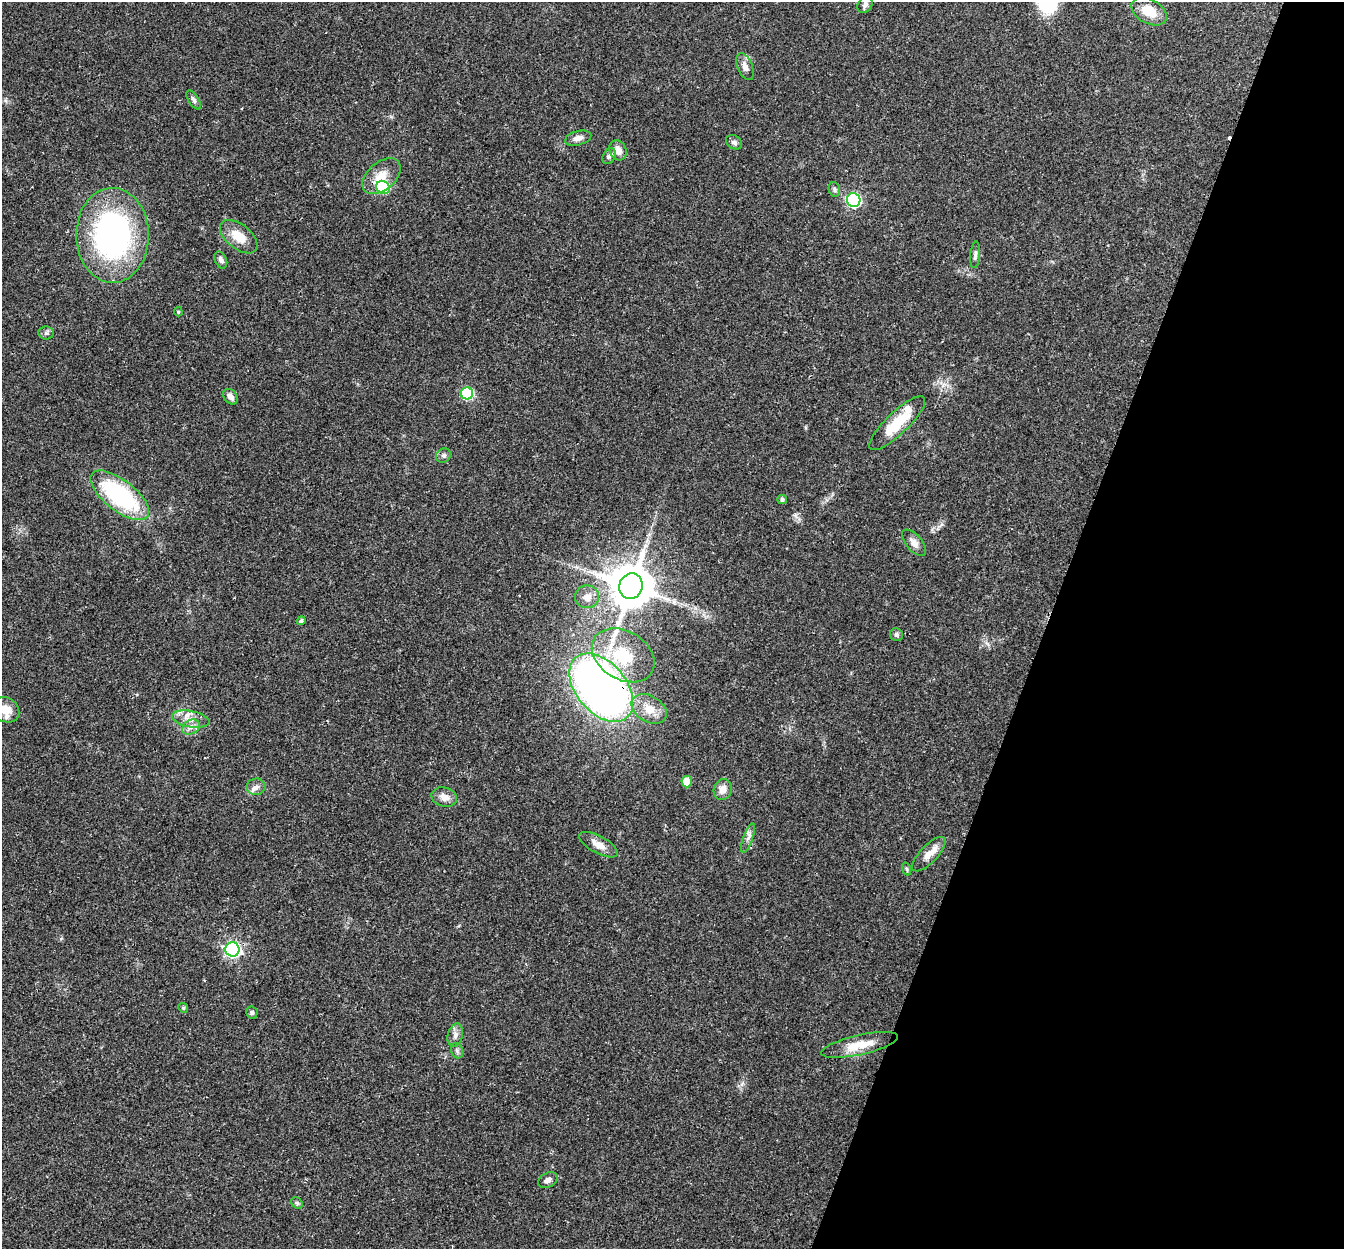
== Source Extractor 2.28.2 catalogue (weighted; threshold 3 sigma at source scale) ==
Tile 8 of 4 x 4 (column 4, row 2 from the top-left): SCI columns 4048-5389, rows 2684-3930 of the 5415 x 5496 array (HDU 1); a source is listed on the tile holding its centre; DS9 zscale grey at full resolution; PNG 1346 x 1251 px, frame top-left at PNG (2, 2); each listed source drawn as its Kron ellipse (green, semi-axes under 4 px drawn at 4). Shown black and unused: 22% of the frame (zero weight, under 2 of 3 exposures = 3% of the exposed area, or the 3 px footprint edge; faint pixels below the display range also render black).
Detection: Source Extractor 2.28.2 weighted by HDU 2 'WHT'; one run over the whole footprint, this tile lists its part. Background 0.0604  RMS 0.0078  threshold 0.0353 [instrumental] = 3 sigma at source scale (4.5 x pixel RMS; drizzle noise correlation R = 1.50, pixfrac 1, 0.05/0.05 arcsec/px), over >= 5 px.
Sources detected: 54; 1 cosmic-ray / hot-pixel residue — neither listed nor drawn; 2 inside a brighter listed object's ellipse — not listed separately; the other 51 listed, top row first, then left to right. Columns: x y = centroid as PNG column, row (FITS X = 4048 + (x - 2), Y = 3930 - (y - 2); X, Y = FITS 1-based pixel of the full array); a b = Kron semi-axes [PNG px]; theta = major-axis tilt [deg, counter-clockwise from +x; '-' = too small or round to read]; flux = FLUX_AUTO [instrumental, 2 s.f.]
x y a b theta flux
865 5 9 6 57 2.5
1149 11 19 12 -29 14
745 67 14 7 -67 4.7
194 100 11 5 -56 2
578 138 13 7 15 4.3
734 142 8 6 -33 2.4
618 150 10 8 -63 7
609 156 8 6 56 2.5
381 176 22 14 41 12
383 187 7 6 - 42
834 189 7 5 -76 1.8
854 200 7 6 - 130
112 235 47 36 -89 180
239 237 22 12 -39 14
975 255 13 5 84 2.3
221 260 9 6 -65 2.9
178 312 5 4 - 1
46 333 8 6 0 2.1
467 393 6 6 - 59
230 397 8 6 -52 4
897 423 37 11 44 24
443 455 8 7 - 2.2
120 495 35 15 -38 89
782 500 5 4 - 1.8
914 543 16 8 -49 4.7
631 586 13 11 72 3300
587 597 12 11 - 6
301 621 4 4 - 1.7
896 635 7 6 - 1.8
623 655 33 24 -31 37
601 688 39 25 -50 500
649 709 19 13 -31 11
5 710 15 12 -33 11
191 719 19 8 -11 7.8
191 727 9 7 29 3.5
687 782 6 5 - 18
256 787 9 8 - 3.7
723 789 10 9 - 5.9
444 797 13 9 -14 5.9
748 838 15 4 69 3.1
598 845 21 8 -29 7.7
929 854 22 8 46 8.7
907 869 6 4 -70 1.1
232 949 7 7 - 200
183 1008 5 4 - 1
252 1013 6 6 - 1.6
455 1035 11 7 76 4.1
860 1045 39 10 13 16
457 1051 8 6 -70 2
548 1180 10 7 27 3.1
297 1203 6 5 - 1.3
Overlapping masked pixels (flux is a lower limit): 1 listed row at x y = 601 688
Isophote crosses this tile's border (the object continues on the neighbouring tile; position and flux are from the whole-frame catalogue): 1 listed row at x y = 5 710